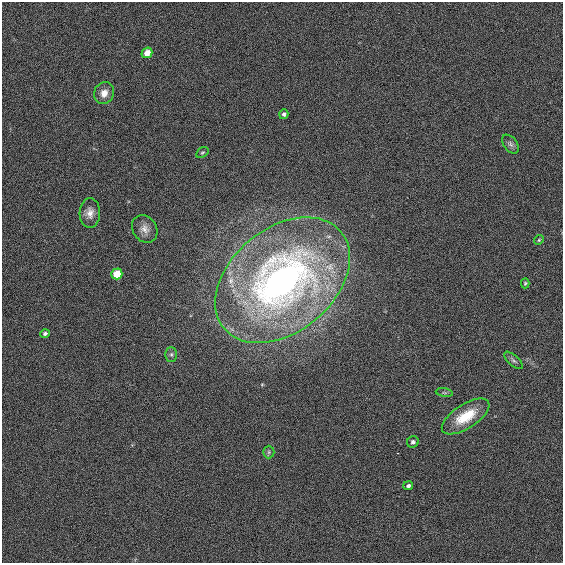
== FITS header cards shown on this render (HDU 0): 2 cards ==
NAXIS1  =                  561
NAXIS2  =                  561

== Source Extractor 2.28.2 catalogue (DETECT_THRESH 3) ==
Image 561 x 561 px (HDU 0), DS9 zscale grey, 1 PNG px = 1 image px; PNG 565 x 565 px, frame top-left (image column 1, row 561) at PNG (2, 2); each listed source drawn as its Kron ellipse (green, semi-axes under 4 px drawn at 4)
Background 1.65e-04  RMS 0.018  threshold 0.0533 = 3 sigma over >= 5 px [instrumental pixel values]
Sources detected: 19; all 19 listed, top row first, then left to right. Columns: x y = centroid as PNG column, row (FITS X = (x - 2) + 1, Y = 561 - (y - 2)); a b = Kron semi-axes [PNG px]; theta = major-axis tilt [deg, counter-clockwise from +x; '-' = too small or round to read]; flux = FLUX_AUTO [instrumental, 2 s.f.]
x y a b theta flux
147 53 6 5 - 11
104 93 11 10 - 9.9
284 114 5 4 - 2.7
510 144 11 6 -53 3.9
202 152 7 5 33 1.9
90 213 15 10 88 9.7
145 229 14 11 -55 9.8
539 240 5 4 - 1.6
117 274 5 5 - 39
282 280 76 52 40 620
525 283 5 4 - 1.7
45 334 5 4 - 2.8
171 354 7 6 - 2.6
513 360 11 5 -43 3.2
444 393 8 4 -9 2.4
466 416 27 12 33 40
413 442 6 5 - 3.2
269 452 6 5 - 2.6
408 486 5 4 - 2.8